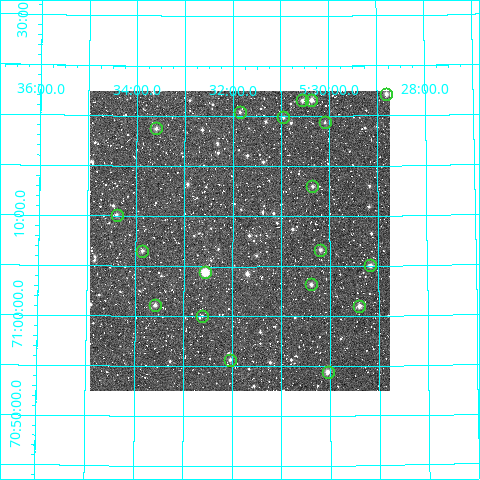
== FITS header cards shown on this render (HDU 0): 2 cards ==
NAXIS1  =                  300
NAXIS2  =                  300

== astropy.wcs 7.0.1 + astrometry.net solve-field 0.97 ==
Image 300 x 300 px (HDU 0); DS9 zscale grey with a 90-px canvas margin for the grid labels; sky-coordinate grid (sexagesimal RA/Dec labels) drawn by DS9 from the SOLVED WCS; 19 Tycho-2 reference stars matched to detected sources circled (green)
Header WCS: RA---TAN/DEC--TAN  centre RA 05:31:51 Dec +71:08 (82.96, +71.13 deg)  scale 6 arcsec/px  FOV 30.0' x 30.0'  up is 0 deg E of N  parity normal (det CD < 0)
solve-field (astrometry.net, Tycho-2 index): VERIFIED the header's WCS against the Tycho-2 star catalogue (verified at 2 index scales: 7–19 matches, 0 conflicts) and refined it, rather than solving blind
Solved WCS: RA---TAN-SIP/DEC--TAN-SIP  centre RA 05:31:51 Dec +71:08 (82.96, +71.13 deg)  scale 6 arcsec/px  FOV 30.0' x 30.0'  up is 0 deg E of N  parity normal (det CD < 0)
The solver's refit moves the header's centre by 0.61 arcsec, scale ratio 0.9996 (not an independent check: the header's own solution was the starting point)
Tycho-2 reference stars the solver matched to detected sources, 19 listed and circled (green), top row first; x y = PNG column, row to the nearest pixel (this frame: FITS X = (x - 90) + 1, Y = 300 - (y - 91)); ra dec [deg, ICRS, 3 dp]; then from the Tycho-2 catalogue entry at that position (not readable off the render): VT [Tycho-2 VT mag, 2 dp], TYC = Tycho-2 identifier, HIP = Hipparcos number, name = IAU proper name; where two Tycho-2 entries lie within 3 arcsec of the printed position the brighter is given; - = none
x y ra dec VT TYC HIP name
386 94 82.200 +71.370 11.58 4351-1367-1 - -
302 100 82.637 +71.359 11.79 4351-1332-1 - -
311 100 82.590 +71.360 11.24 4351-1423-1 - -
240 112 82.962 +71.340 11.95 4351-1336-1 - -
283 117 82.737 +71.332 12.22 4351-1505-1 - -
325 122 82.521 +71.323 12.51 4351-1495-1 - -
156 128 83.398 +71.313 11.93 4351-1646-1 - -
312 186 82.587 +71.217 11.64 4347-143-1 - -
117 215 83.598 +71.169 11.97 4347-415-1 - -
320 250 82.548 +71.111 11.52 4347-235-1 - -
142 251 83.466 +71.109 11.46 4347-455-1 - -
370 265 82.291 +71.084 10.87 4347-986-1 - -
205 272 83.140 +71.074 10.20 4347-1195-1 - -
311 284 82.598 +71.053 11.89 4347-419-1 - -
155 305 83.398 +71.019 11.57 4347-677-1 - -
359 306 82.351 +71.016 11.46 4347-923-1 - -
202 316 83.157 +71.001 12.15 4347-289-1 - -
230 360 83.014 +70.928 11.59 4347-795-1 - -
328 372 82.513 +70.907 10.98 4347-481-1 - -